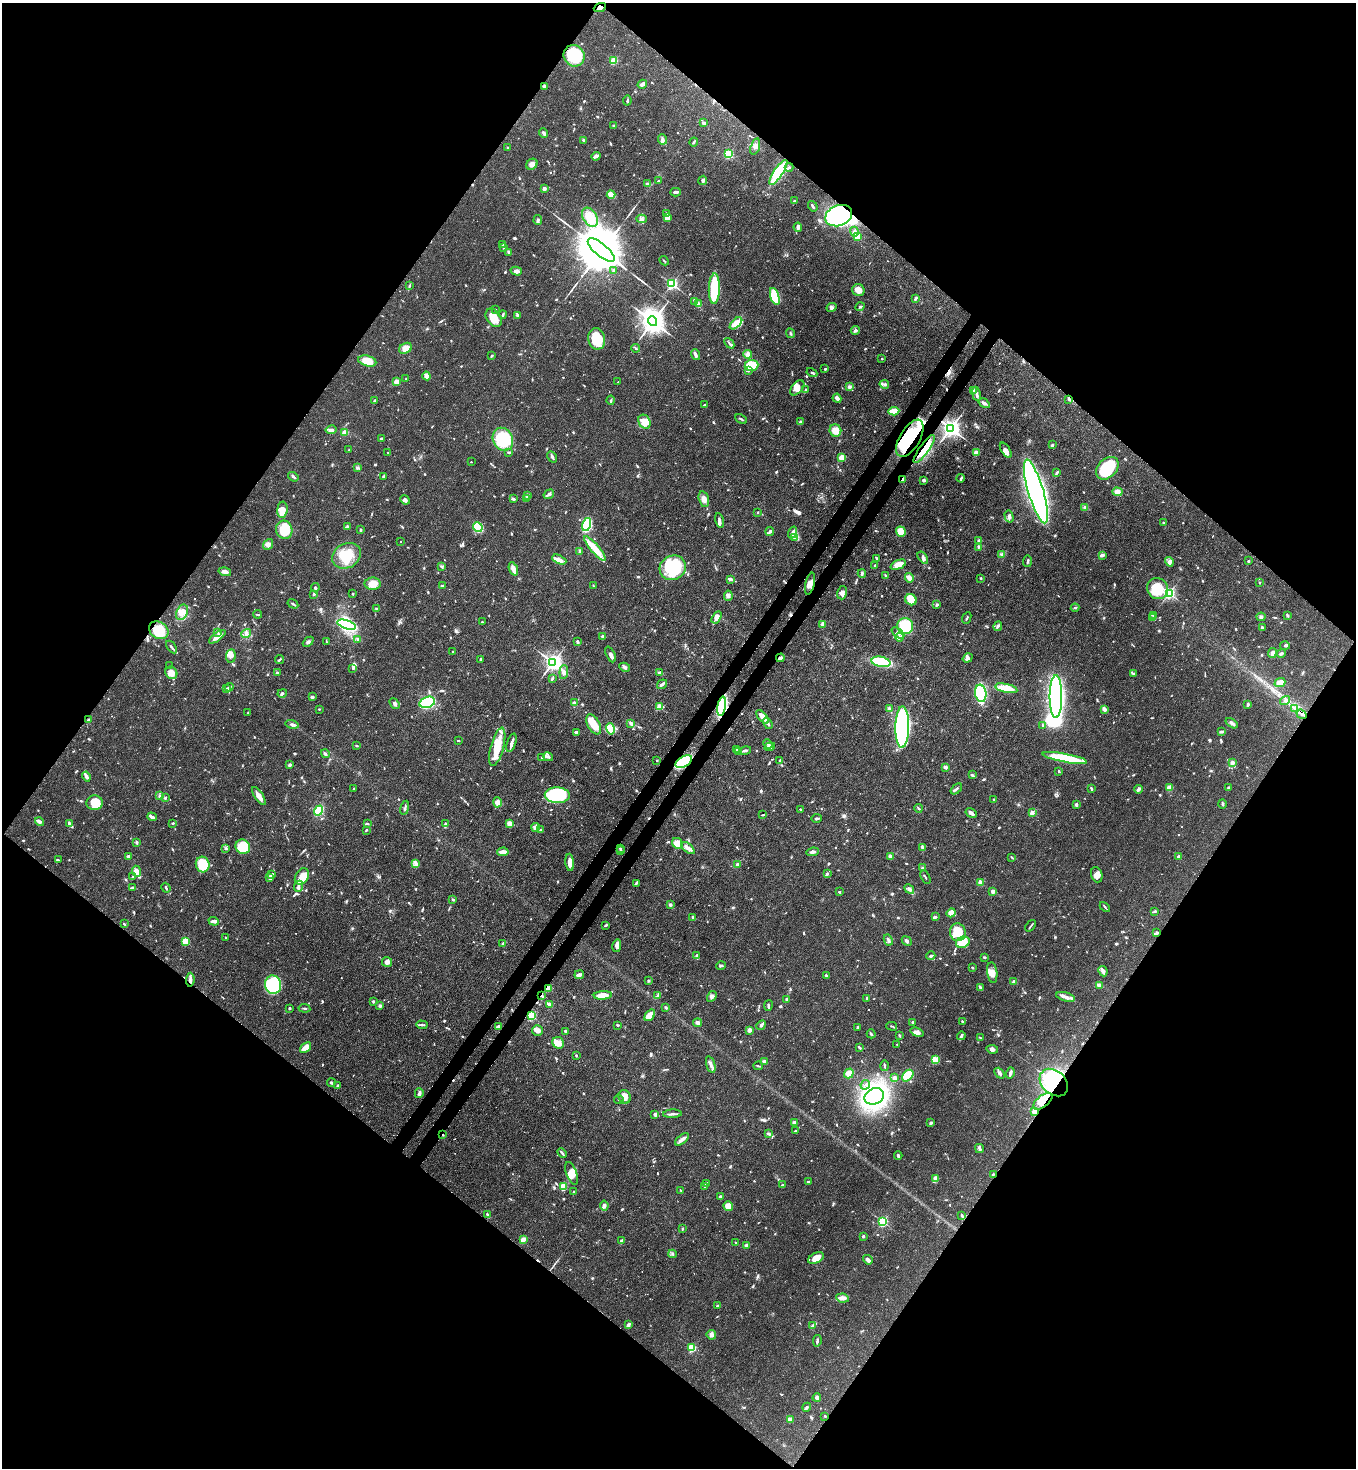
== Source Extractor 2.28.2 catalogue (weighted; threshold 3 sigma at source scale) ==
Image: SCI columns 225-5638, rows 59-5921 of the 6003 x 5981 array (HDU 1 of 3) = the unmasked area's bounding box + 8 px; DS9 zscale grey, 4 x 4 block average (1 PNG px = mean of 4 x 4 image px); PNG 1358 x 1470 px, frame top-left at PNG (2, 3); each listed source drawn as its Kron ellipse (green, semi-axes under 4 px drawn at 4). Shown black and unused: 51% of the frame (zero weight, under 3 of 4 exposures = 7% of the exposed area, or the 3 px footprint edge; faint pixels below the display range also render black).
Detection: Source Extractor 2.28.2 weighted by HDU 2 'WHT'. Background 0.0602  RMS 0.0036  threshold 0.0162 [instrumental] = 3 sigma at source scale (4.5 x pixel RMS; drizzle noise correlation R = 1.50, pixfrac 1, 0.05/0.05 arcsec/px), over >= 5 px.
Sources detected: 1128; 3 too faint to see at this stretch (4 x 4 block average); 5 inside a brighter object's white glare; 8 cosmic-ray / hot-pixel residue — neither listed nor drawn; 25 coinciding with a brighter row at this scale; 72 inside a brighter listed object's ellipse — not listed separately; of the other 1015, all 500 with FLUX_AUTO >= 2.08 (the completeness limit of this list) listed and drawn (515 fainter detections not listed), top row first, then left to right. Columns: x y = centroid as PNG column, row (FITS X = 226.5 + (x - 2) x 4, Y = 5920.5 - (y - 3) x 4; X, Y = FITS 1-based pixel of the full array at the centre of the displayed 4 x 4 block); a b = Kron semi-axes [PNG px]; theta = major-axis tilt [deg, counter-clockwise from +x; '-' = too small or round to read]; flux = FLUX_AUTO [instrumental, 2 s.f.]
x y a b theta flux
600 7 6 3 24 7.7
574 56 11 10 - 96
614 60 2 2 - 120
642 84 5 3 - 8.7
545 86 4 3 - 4.7
627 101 5 2 - 3.6
703 123 3 2 - 7.2
614 126 3 2 - 3.3
544 133 5 2 - 5.8
662 139 5 3 - 6.5
584 140 3 2 - 4.6
694 142 4 2 - 4.6
508 147 2 2 - 2.1
755 147 8 4 73 8.7
728 154 2 2 - 190
596 156 5 2 - 12
532 164 6 5 - 9.5
789 167 4 2 - 2.9
778 172 14 4 56 100
703 180 5 3 - 5.2
658 181 3 2 - 2.3
647 184 3 3 - 3.3
544 188 2 2 - 28
675 192 5 2 - 6.5
611 195 4 3 - 18
794 201 2 2 - 7.2
813 206 5 2 - 4.6
666 214 3 2 - 2.7
839 216 14 10 23 420
590 217 10 7 -58 38
667 217 3 3 - 23
641 219 5 3 - 4.4
538 220 5 3 - 3.9
798 227 4 2 - 4.3
854 232 5 4 - 6.3
857 237 2 2 - 110
502 244 2 2 - 2.8
503 248 3 2 - 2.4
601 250 16 6 -40 24000
509 252 4 3 - 3.3
664 261 5 2 - 2.3
516 271 5 3 - 10
614 271 3 2 - 5.2
672 284 2 2 - 410
409 285 3 2 - 2.4
714 289 15 5 88 110
858 290 6 6 - 16
775 296 9 3 -72 130
915 298 4 2 - 5.2
694 302 3 2 - 2.3
698 304 3 2 - 18
832 307 5 3 - 5.4
860 307 4 2 - 4
495 309 2 2 - 2.3
503 314 4 2 - 3.7
517 315 3 2 - 3.4
494 318 10 7 -54 36
653 321 5 4 - 3000
736 323 7 4 43 27
855 330 4 2 - 4
790 333 5 2 - 2.9
597 339 11 8 -79 64
729 343 6 2 -49 3.1
406 348 7 5 28 19
636 348 4 2 - 2.5
747 354 4 3 - 4.9
695 355 6 2 -70 8.8
491 356 3 2 - 2.2
882 359 2 2 - 2.4
367 361 9 5 -15 30
751 365 7 5 6 59
825 369 2 2 - 5.1
749 371 3 3 - 3.1
812 373 6 2 -29 3.4
426 376 4 4 - 13
406 379 2 2 - 3.2
396 382 2 2 - 37
618 382 2 2 - 2.9
884 384 5 3 - 5.3
849 387 4 3 - 4
797 388 9 5 48 15
805 390 4 2 - 2.7
973 391 3 3 - 10
976 394 7 2 -81 5.6
837 398 4 2 - 13
1069 399 2 2 - 5.3
611 400 4 2 - 2.3
374 401 2 2 - 2.6
984 403 6 3 -33 6.1
704 405 2 2 - 5.3
894 411 5 3 - 37
741 419 6 2 -28 3.2
644 422 7 5 -64 17
801 422 4 3 - 3.5
951 428 3 3 - 1300
331 430 6 3 11 7.1
835 430 6 5 - 25
345 432 3 2 - 15
910 438 21 10 60 130
382 439 3 3 - 4.7
503 439 12 10 -65 110
1052 445 3 2 - 3.6
924 449 17 5 55 33
349 450 2 2 - 3.2
1006 450 8 4 -56 12
388 452 2 2 - 2.7
509 452 4 2 - 2.3
976 452 2 2 - 50
552 457 6 2 -60 5.6
842 458 2 2 - 91
471 462 2 2 - 2.7
358 468 3 2 - 3
1107 468 13 9 46 110
1056 473 4 2 - 3.5
384 476 4 2 - 4.1
293 477 5 2 - 3.7
961 478 4 2 - 2.9
903 479 3 2 - 4.2
924 480 3 3 - 4.5
1036 491 33 7 -73 1800
1117 492 5 4 - 13
549 494 5 3 - 6.2
528 495 4 2 - 3.1
527 498 2 2 - 9
513 499 4 3 - 3.5
704 499 8 5 -73 11
405 500 5 3 - 5.5
1085 507 3 2 - 3
282 510 8 5 85 20
758 512 2 2 - 2.5
1009 516 6 3 -74 4.9
719 521 7 2 -79 6.1
1163 523 3 2 - 2.5
586 524 6 4 77 150
347 526 3 2 - 2.1
478 527 5 4 - 100
284 530 9 8 - 55
360 530 3 3 - 2.8
770 532 4 2 - 3.8
901 532 5 4 - 31
792 533 6 3 69 6.3
794 538 3 2 - 2.5
979 541 2 2 - 23
401 542 2 2 - 42
268 544 6 4 50 9.5
978 547 2 2 - 3.4
595 548 16 4 -50 44
580 551 4 2 - 6.8
1002 555 4 3 - 4.6
1102 555 4 3 - 7
346 556 15 12 29 55
923 558 7 3 -55 6.8
559 559 7 3 -26 9.3
877 559 4 3 - 4.8
1028 561 6 2 84 3
1248 561 2 2 - 2.2
1169 562 5 3 - 5.6
898 565 8 4 22 23
442 566 4 2 - 2.9
875 566 3 2 - 2.6
673 568 13 12 - 180
513 569 7 3 -69 17
225 572 6 3 -16 11
862 574 4 2 - 4.2
885 575 3 2 - 3.6
909 578 5 3 - 11
981 578 2 2 - 2.5
730 579 4 2 - 6.9
1260 582 2 2 - 2.7
373 584 8 6 -1 29
810 584 11 4 77 13
442 586 3 2 - 3.4
593 586 3 2 - 2.8
315 588 4 2 - 6.9
1158 589 11 10 - 70
842 593 6 5 - 11
1169 593 2 2 - 480
313 594 3 2 - 2.5
352 594 2 2 - 2.2
728 596 5 3 - 5.6
911 600 6 5 - 32
293 604 6 2 -32 3.4
937 604 2 2 - 13
376 608 4 2 - 2.5
1075 608 4 2 - 2.7
182 612 8 5 67 18
258 614 4 2 - 2.5
1153 615 2 2 - 2.1
1287 615 4 2 - 3.4
717 617 6 4 58 12
1261 617 4 3 - 4.3
967 618 6 2 65 3.3
1153 618 3 3 - 2.9
482 622 2 2 - 3.3
822 624 4 3 - 4
347 625 10 4 -17 240
905 626 8 8 - 98
998 626 5 3 - 4.4
1262 628 3 2 - 5.8
159 630 10 8 -34 59
218 633 3 2 - 2.7
246 633 5 4 - 8.2
898 633 7 2 -40 5
603 636 3 3 - 3
217 637 10 3 36 18
899 637 4 2 - 4
358 639 3 3 - 2.4
326 641 3 2 - 2.3
308 642 6 3 42 4.8
577 642 3 2 - 4.9
1285 646 5 3 - 3.7
172 647 7 2 -54 4.4
453 652 2 2 - 3.2
1272 653 5 4 - 9
1281 653 5 3 - 3.7
611 654 8 2 -66 18
231 656 7 5 84 8.8
780 658 4 2 - 6.4
968 658 5 4 - 5.8
279 659 5 2 - 2.9
481 659 2 2 - 2.9
553 662 3 3 - 1200
881 662 9 5 -11 97
170 666 2 2 - 2.7
625 667 6 3 -26 5.5
353 668 3 2 - 2.7
564 672 7 4 85 8.2
171 673 6 5 - 15
277 673 2 2 - 16
659 673 4 2 - 3.3
1134 674 3 2 - 2.3
552 679 3 2 - 3.4
1280 683 5 4 - 24
662 684 5 3 - 5
229 687 4 2 - 4.3
1006 688 11 4 -13 40
226 689 3 2 - 4.6
282 693 5 2 - 4.5
981 693 9 5 -83 230
312 697 2 2 - 6.4
1056 697 21 6 90 540
1285 701 5 2 - 3.7
427 702 8 5 16 300
574 703 3 2 - 5.6
394 704 6 3 -52 5.2
1248 704 3 2 - 4.7
722 706 10 4 81 250
659 707 2 2 - 74
1294 708 3 2 - 2.2
319 709 2 2 - 2.3
889 709 3 2 - 8.4
1104 709 3 2 - 10
248 713 2 2 - 2.5
1302 714 5 2 - 4.8
762 717 8 3 -50 31
89 720 3 2 - 5
631 723 2 2 - 2.6
768 723 6 2 -58 4.4
1232 723 7 3 -35 5.6
292 724 7 3 -14 6.2
594 724 11 6 -62 33
1042 725 3 2 - 2.1
902 727 21 7 89 480
610 729 5 4 - 36
576 732 3 2 - 3.3
1221 732 3 2 - 5.8
458 741 3 2 - 2.2
511 743 9 2 72 11
768 744 5 2 - 4.4
357 746 3 2 - 2.2
497 747 20 6 75 56
770 747 5 3 - 12
736 750 3 2 - 2.2
745 750 6 2 14 4.6
739 751 3 2 - 3.6
325 754 5 2 - 3.8
542 757 2 2 - 2.9
548 757 5 3 - 5.3
1065 758 23 4 -10 150
657 760 2 2 - 2.7
780 760 3 2 - 4
684 762 9 5 30 170
1232 763 2 2 - 36
290 765 3 2 - 4.7
945 767 3 2 - 8.3
1059 771 3 2 - 2.1
972 775 3 2 - 3.2
86 776 5 2 - 9.5
1169 788 4 3 - 18
1229 788 2 2 - 12
354 789 2 2 - 3.1
956 789 7 2 41 3.5
1092 789 3 2 - 4.2
1138 789 4 3 - 6.5
557 795 12 8 -2 170
160 796 3 2 - 2.8
259 796 10 3 -57 18
165 798 4 2 - 2.8
993 799 2 2 - 3.4
497 802 5 4 - 8.6
94 803 8 7 - 59
1076 804 4 3 - 3.4
1222 804 5 2 - 2.6
405 808 7 2 78 4.5
919 808 4 2 - 2.6
800 809 2 2 - 2.2
319 811 5 3 - 120
971 813 6 3 -30 8.1
1032 813 2 2 - 46
762 815 4 2 - 2.4
152 817 5 2 - 9.8
817 818 5 2 - 3.7
39 822 5 3 - 5.3
173 823 3 2 - 2.5
367 823 3 2 - 2.5
445 823 4 2 - 2.4
69 824 4 3 - 7.8
510 824 3 3 - 23
535 827 4 2 - 9.9
366 830 3 2 - 2.5
541 830 2 2 - 2.9
137 842 2 2 - 5.5
678 843 6 5 - 31
243 847 7 7 - 65
922 847 3 2 - 4.9
620 848 2 2 - 3.1
688 848 8 3 -40 13
226 849 3 2 - 2.5
620 851 3 2 - 2.8
503 852 5 3 - 14
813 852 6 2 7 6.7
128 856 2 2 - 14
890 856 3 3 - 6.8
1012 857 4 2 - 2.2
1179 857 2 2 - 19
58 860 3 2 - 2.4
570 862 9 3 -85 22
203 864 8 6 -74 72
415 864 3 2 - 4
737 864 3 2 - 4.4
922 868 2 2 - 7
136 871 5 4 - 21
272 874 3 2 - 5.7
827 874 4 2 - 4.7
1097 875 8 5 -72 15
133 876 3 2 - 2.2
302 876 9 6 58 35
926 877 7 2 -61 2.7
270 878 4 3 - 7.8
980 882 2 2 - 46
637 883 4 3 - 2.4
299 886 5 3 - 6.3
133 887 3 2 - 2.3
166 888 5 2 - 3.1
909 889 5 3 - 9.5
993 891 4 3 - 7.2
839 892 3 2 - 2.5
453 900 3 2 - 3.8
670 905 2 2 - 17
1105 907 6 2 -45 2.9
1155 911 3 2 - 2.6
951 913 5 4 - 21
693 917 3 2 - 5.7
936 917 3 2 - 2.4
214 921 5 3 - 5.6
124 924 4 2 - 2.2
605 925 4 2 - 3
1031 926 7 2 51 2.9
958 932 9 8 - 56
1156 933 3 3 - 2.7
226 938 3 2 - 3.1
888 940 6 2 -63 4.1
185 941 2 2 - 110
907 941 5 3 - 6.6
963 942 7 5 23 41
503 943 3 2 - 2.3
617 946 6 3 78 14
697 955 4 2 - 4.4
931 956 4 2 - 4.3
984 957 3 2 - 2.2
387 962 5 4 - 9.2
721 966 5 2 - 3.3
972 968 2 2 - 2.8
1103 971 5 3 - 5.7
992 973 10 5 -82 14
579 975 5 2 - 9.4
826 975 2 2 - 3.1
190 980 7 3 84 7.4
649 981 2 2 - 12
1014 982 3 3 - 6.4
273 985 9 8 - 160
1099 986 4 2 - 15
980 987 4 2 - 5.1
548 988 2 2 - 77
603 995 9 3 4 31
542 996 2 2 - 3.1
658 996 4 2 - 4.4
712 996 5 4 - 6.5
1065 997 9 3 -15 11
867 998 2 2 - 4.5
786 999 4 2 - 3.4
373 1002 3 2 - 2.3
550 1004 4 2 - 11
768 1005 5 2 - 2.8
380 1006 3 3 - 3.7
666 1007 2 2 - 3.2
290 1008 2 2 - 3.3
304 1008 6 2 -8 2.8
650 1015 6 4 52 26
532 1016 2 2 - 210
962 1021 3 2 - 2.8
913 1022 2 2 - 12
698 1023 4 3 - 9.4
422 1025 6 2 -2 3.8
618 1025 3 2 - 2.6
761 1025 5 2 - 5.4
498 1026 4 2 - 10
892 1026 5 2 - 2.4
858 1027 3 2 - 2.2
537 1030 5 5 - 8.3
749 1030 2 2 - 36
566 1031 3 2 - 4.3
917 1032 7 4 -21 8
871 1034 4 2 - 4.8
899 1036 3 2 - 2.3
961 1036 4 3 - 4.4
980 1038 3 2 - 2.8
558 1043 6 5 - 15
897 1044 2 2 - 2.2
859 1047 3 2 - 3.7
306 1048 6 3 39 29
992 1049 6 3 -7 6.2
576 1055 2 2 - 2.7
935 1060 2 2 - 130
765 1062 3 3 - 8.1
711 1064 9 3 -74 8.9
758 1066 4 2 - 2.7
884 1066 5 2 - 2.3
849 1073 5 4 - 16
999 1073 6 3 -49 5.5
1010 1073 6 2 73 7.3
908 1076 7 4 48 63
894 1078 2 2 - 29
331 1083 4 3 - 3.7
1054 1083 16 12 -42 210
338 1085 4 2 - 2.5
865 1085 5 2 - 2.5
419 1093 5 2 - 8.4
874 1096 10 8 24 620
625 1097 7 6 - 20
619 1100 5 2 - 2.6
1043 1101 11 5 37 54
1035 1111 2 2 - 74
655 1114 4 3 - 6.9
672 1114 9 2 3 5.9
794 1123 2 2 - 25
931 1123 4 2 - 4.8
795 1131 2 2 - 5.8
768 1134 4 2 - 3.1
443 1135 2 2 - 2.4
682 1139 8 3 39 8.7
979 1149 4 2 - 3.6
562 1153 5 2 - 2.9
898 1156 4 3 - 4.4
572 1173 12 5 -70 18
993 1174 3 2 - 2.3
935 1179 3 2 - 17
808 1182 3 2 - 2.9
706 1183 4 2 - 2.9
783 1185 3 2 - 3.5
705 1186 4 2 - 3.7
563 1187 4 3 - 49
681 1190 3 2 - 2.8
574 1192 2 2 - 2.4
720 1197 2 2 - 16
604 1205 5 4 - 6.3
728 1206 5 4 - 23
487 1214 4 2 - 2.4
962 1215 4 2 - 3.6
883 1222 2 2 - 300
683 1229 3 2 - 2.6
863 1236 2 2 - 13
523 1240 4 3 - 15
621 1240 3 2 - 4
736 1243 3 2 - 2.3
746 1245 2 2 - 27
672 1254 4 2 - 2.7
816 1258 8 5 25 24
868 1260 5 3 - 7.4
842 1298 6 4 -8 11
718 1305 3 2 - 2.3
628 1325 3 2 - 7.9
812 1326 4 2 - 4.9
711 1335 5 4 - 6.9
817 1341 6 2 81 3.9
692 1348 2 2 - 160
817 1398 4 3 - 4.4
807 1407 5 2 - 4.3
825 1416 2 2 - 2.2
790 1419 4 2 - 11
Overlapping masked pixels (flux is a lower limit): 23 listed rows (the first 20) at x y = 600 7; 574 56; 839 216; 1069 399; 951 428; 910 438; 924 449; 903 479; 810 584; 159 630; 780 658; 722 706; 1294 708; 1302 714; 684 762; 190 980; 548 988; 542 996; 532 1016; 1054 1083
Diffuse or blended objects may show on this block-average render without a row.